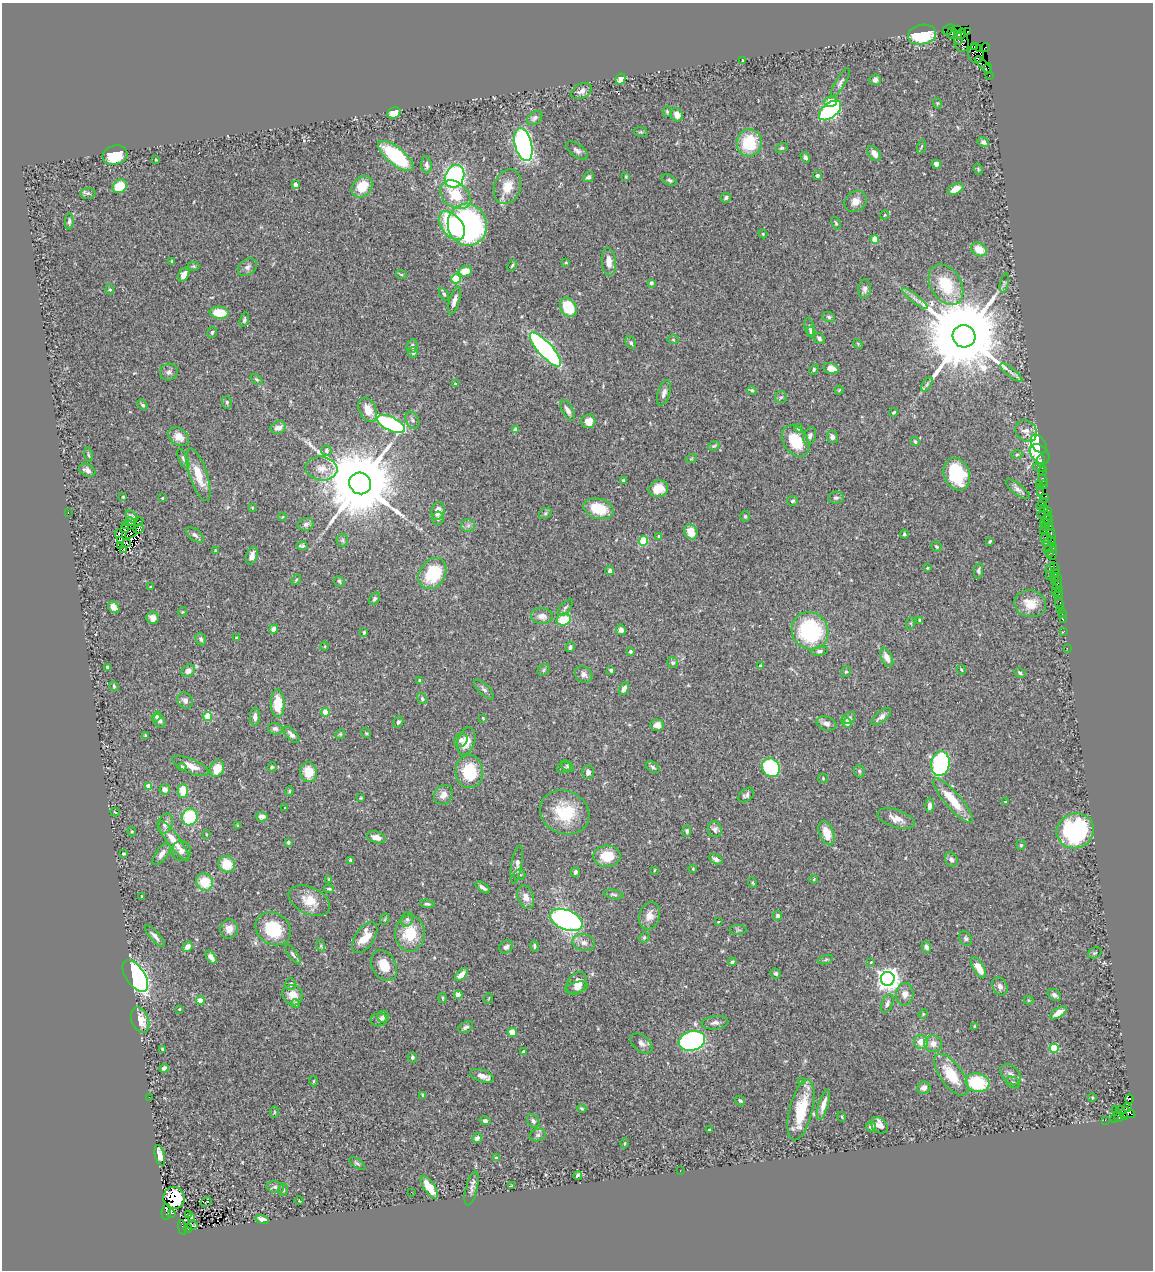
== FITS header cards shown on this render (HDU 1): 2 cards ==
NAXIS1  =                 1151
NAXIS2  =                 1268

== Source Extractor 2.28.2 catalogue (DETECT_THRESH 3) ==
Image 1151 x 1268 px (HDU 1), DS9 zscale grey, 1 PNG px = 1 image px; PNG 1155 x 1272 px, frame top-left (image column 1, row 1268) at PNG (2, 3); each listed source drawn as its Kron ellipse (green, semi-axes under 4 px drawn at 4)
Background 0.581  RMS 0.031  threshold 0.0943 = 3 sigma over >= 5 px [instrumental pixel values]
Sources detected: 468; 2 with non-positive FLUX_AUTO (blend fragments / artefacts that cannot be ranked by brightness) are neither listed nor drawn; the other 466 listed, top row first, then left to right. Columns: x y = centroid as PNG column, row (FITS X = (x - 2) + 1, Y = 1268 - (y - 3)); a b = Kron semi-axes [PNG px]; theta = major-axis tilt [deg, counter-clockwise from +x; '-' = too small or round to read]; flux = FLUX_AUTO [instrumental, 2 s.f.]
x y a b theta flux
948 29 6 3 45 77
958 30 3 2 - 12
967 31 3 3 - 53
952 34 6 5 - 290
961 34 6 3 64 320
922 35 14 10 10 95
958 38 6 3 -75 360
961 42 10 7 -81 210
974 47 3 2 - 21
979 48 3 3 - 110
985 48 5 3 - 32
976 54 9 7 -82 770
743 60 3 2 - 1.5
984 65 11 3 -47 17
988 68 5 3 - 35
989 75 2 2 - 6.4
620 79 6 4 62 13
875 80 6 5 - 7.4
840 83 16 5 59 7.4
581 91 11 7 28 9.8
830 102 6 5 - 27
937 103 5 3 - 1.8
830 110 13 7 38 370
667 111 5 4 - 2.7
394 113 7 5 27 31
677 115 7 6 - 17
535 118 8 6 38 8.8
641 132 7 4 -10 2.9
983 142 6 5 - 5.5
749 143 14 12 78 81
523 145 17 8 -77 400
921 146 7 3 71 2.5
782 148 6 4 25 3
577 150 12 6 -37 8.1
874 153 8 5 -52 13
115 155 12 9 16 67
396 156 21 8 -39 160
805 157 6 4 -57 4.4
156 160 4 3 - 1.7
936 164 4 4 - 8.6
427 165 8 5 -84 7.4
978 169 5 3 - 2.2
455 176 11 9 67 390
818 176 4 4 - 4.5
588 177 5 4 - 5.6
626 177 4 3 - 2.4
669 180 8 5 -30 4.5
295 184 4 3 - 13
120 186 8 6 37 48
362 187 12 9 49 45
507 187 18 13 69 33
956 189 8 5 25 24
88 193 7 5 5 4.3
455 195 17 12 -39 61
726 198 5 4 - 5.2
855 202 12 10 37 16
884 215 4 3 - 1.9
69 221 8 4 86 4.4
836 223 6 4 -69 2.9
467 225 21 19 -73 750
452 226 16 10 -51 110
763 234 5 3 - 1.9
875 240 4 4 - 48
979 249 8 6 -30 35
172 261 3 3 - 2.9
566 262 3 3 - 1.8
609 262 14 7 -86 20
512 265 6 3 62 2.4
193 266 6 4 -1 3
247 267 10 7 36 8.9
465 271 7 5 15 31
401 274 5 3 - 1.9
184 275 7 5 61 20
456 279 5 4 - 110
651 283 4 3 - 6.9
1004 283 9 4 78 4
946 285 22 15 -58 86
110 289 5 4 - 2.6
865 289 10 6 85 8
444 294 7 4 -59 3.8
915 299 15 4 -38 10
454 300 14 5 72 13
568 307 10 7 -60 73
219 313 9 6 -4 53
829 317 6 5 - 3.5
244 320 7 4 75 3.7
809 327 9 5 -80 6.4
212 332 6 4 74 3.7
811 332 5 3 - 3.6
964 336 11 11 - 40000
819 339 6 5 - 4.7
673 340 6 4 -2 2.5
631 343 7 5 -61 4.3
858 344 5 4 - 2.2
412 346 7 5 79 6.3
545 349 22 7 -48 580
413 352 5 4 - 5.4
831 368 7 5 -16 21
814 369 5 4 - 3.1
169 372 9 8 - 8
1011 373 14 4 -38 7.5
257 379 7 4 -37 3.4
455 384 3 3 - 1.8
927 384 8 4 55 3.8
752 390 5 4 - 3.1
839 390 4 4 - 1.9
664 393 13 6 72 11
781 397 6 6 - 3.8
227 402 6 5 - 4.7
143 405 6 4 -48 4
368 410 13 8 -65 29
568 410 11 5 -61 11
894 412 4 3 - 2.6
412 420 9 6 -61 5.8
588 421 7 7 - 19
391 424 15 7 -25 330
278 428 8 6 22 17
798 428 4 4 - 3.6
515 430 4 4 - 16
1026 431 12 9 -46 15
810 436 9 6 69 7.5
179 437 11 8 -36 20
832 437 6 5 - 7.4
796 441 17 12 -57 66
915 442 4 3 - 3.5
1039 444 10 6 -54 120
714 446 6 4 22 2.7
326 451 5 5 - 3.4
1017 454 5 3 - 2.6
1040 454 11 8 -46 89
88 455 7 3 -80 2.7
183 459 10 4 -65 4.9
691 459 5 3 - 2
1041 461 6 2 90 31
1040 467 7 3 -15 90
321 468 16 12 -7 22
87 470 8 6 -29 10
1042 472 2 2 - 21
957 474 17 12 -68 120
198 475 27 8 -71 43
623 480 4 3 - 2.7
1043 480 6 3 -69 69
360 483 11 10 - 34000
1044 484 4 3 - 10
1040 485 3 3 - 36
658 489 10 8 17 33
1018 489 14 5 -39 9.5
1040 492 3 3 - 51
123 497 3 3 - 1.9
162 498 2 2 - 1.9
836 498 8 6 3 5.6
1044 499 4 2 - 13
793 501 5 5 - 4
1042 504 6 2 55 42
252 508 4 4 - 2
1043 508 3 3 - 22
599 509 15 10 -16 58
438 511 9 6 72 23
1047 511 4 3 - 41
68 512 3 2 - 39
545 513 7 5 30 3.6
1045 515 7 4 -10 160
745 516 5 4 - 3.1
132 517 7 4 -52 5
282 517 4 3 - 1.8
438 518 7 6 - 5
1046 519 5 3 - 64
130 521 4 2 - 2.8
139 522 5 2 - 4.7
1045 523 5 2 - 50
1049 523 8 3 -76 92
306 524 8 6 16 6.7
126 525 3 2 - 1.7
468 525 7 6 - 6.1
1046 526 3 3 - 26
124 528 3 2 - 1.1
139 529 5 3 - 4.4
1043 530 2 2 - 21
691 532 8 6 -65 28
131 533 7 2 36 2.4
118 534 4 2 - 2.7
904 534 4 4 - 3.3
1051 534 13 3 -85 130
195 535 10 5 -37 6.9
659 536 4 4 - 5.8
1046 538 6 3 17 180
120 540 3 2 - 3.4
342 540 6 6 - 4.3
643 541 5 4 - 79
990 541 4 3 - 3.7
1049 542 7 3 9 81
126 543 4 2 - 2.4
120 546 3 2 - 3.1
302 546 5 3 - 4.6
936 546 5 4 - 3.1
1050 548 7 3 29 60
123 550 3 3 - 3.8
215 551 3 3 - 1.7
1053 552 8 3 82 88
1049 554 2 2 - 9.3
252 556 9 5 71 11
927 568 3 3 - 2
1050 568 6 3 45 110
1055 568 6 3 -64 75
610 571 4 4 - 5.2
978 571 8 4 82 4.3
432 574 16 12 56 100
1050 575 2 2 - 19
1055 576 6 3 76 91
296 580 5 4 - 2.5
339 581 5 5 - 3.6
1054 581 3 3 - 38
1058 583 8 4 74 90
150 587 3 2 - 2
1059 590 2 2 - 20
1055 591 3 2 - 220
1059 595 5 3 - 39
374 599 7 4 59 5.4
1059 602 6 4 -77 21
1030 604 16 13 -12 37
114 607 6 5 - 16
565 608 10 5 48 5
1061 609 3 3 - 49
182 612 5 3 - 1.9
1062 614 2 2 - 8.7
542 616 11 8 -8 13
153 618 6 6 - 12
564 620 7 6 - 50
920 620 4 3 - 2.6
1063 620 3 2 - 23
911 623 6 4 72 2.6
274 629 4 4 - 32
621 630 5 5 - 7.3
810 631 19 18 - 210
1064 631 3 2 - 6.9
364 633 4 3 - 3
237 638 4 3 - 2.3
201 639 6 5 - 5.6
325 646 5 3 - 1.8
570 647 5 4 - 5.7
1067 648 2 2 - 12
630 651 4 4 - 5.1
820 651 8 4 9 4.8
887 657 10 5 -64 15
673 663 6 5 - 4.3
760 666 4 3 - 5.3
107 667 4 3 - 3.2
544 670 6 5 - 3.5
611 670 3 3 - 3.3
961 670 5 3 - 1.9
188 671 7 5 33 12
846 672 6 4 65 3
1020 673 6 4 -29 3.3
584 674 9 7 -38 8.7
419 681 4 3 - 2.1
114 686 5 4 - 2.7
484 689 13 5 -46 6.5
624 689 7 4 64 10
422 699 6 4 -57 3.9
185 700 9 7 -55 8.7
278 704 14 7 -89 50
325 712 4 4 - 50
156 717 5 4 - 3.5
208 717 4 4 - 66
255 717 9 5 88 9.4
881 717 12 5 38 9.9
483 718 4 3 - 2
849 718 8 5 29 5.3
159 721 7 5 -61 7.5
398 722 6 4 55 5.2
847 723 5 4 - 18
826 724 10 7 -18 9.8
657 725 7 6 - 12
275 729 7 5 -15 5.7
366 733 5 4 - 2.5
340 734 5 4 - 2.7
145 735 3 2 - 1.6
291 735 10 5 -46 9.9
461 740 7 6 - 6.2
466 741 14 8 72 28
940 764 12 9 81 330
191 766 20 7 -22 21
567 766 7 5 -39 3.6
182 767 4 4 - 3.1
272 767 4 4 - 2.9
564 767 7 5 19 4.3
653 767 7 5 -35 4.5
771 768 10 8 -49 210
217 769 9 6 68 34
859 771 6 5 - 3.6
309 772 10 8 -79 41
469 772 16 13 -85 83
588 772 7 6 - 9.2
823 778 5 5 - 2.5
149 786 4 4 - 44
165 789 5 5 - 12
183 791 7 5 89 40
289 791 5 3 - 2.7
443 795 10 9 - 14
746 795 9 6 41 6.1
361 798 3 2 - 1.9
953 801 29 8 -49 57
1005 802 3 2 - 1.4
930 806 7 4 -90 11
285 808 3 2 - 1.5
115 812 4 2 - 1.5
565 812 25 21 -23 88
190 817 8 7 - 120
262 817 6 4 -2 9.2
896 819 19 9 -18 20
165 824 10 7 67 13
237 825 3 3 - 1.8
715 829 8 7 - 7
687 831 5 4 - 5.6
1075 831 19 17 25 240
132 832 5 4 - 2.7
826 833 13 7 -70 34
206 834 4 2 - 1.6
376 837 9 5 -15 15
173 840 24 6 -53 32
288 842 4 4 - 3.5
1021 845 4 4 - 2.8
181 851 10 9 - 11
123 854 3 2 - 2.2
162 854 13 6 53 12
607 856 14 10 2 49
716 859 7 4 -31 7.8
350 860 4 3 - 3.2
951 860 7 6 - 7.9
227 864 8 8 - 41
517 864 19 5 81 14
693 869 4 3 - 1.9
654 870 4 2 - 1.5
575 872 5 4 - 5.2
520 875 6 5 - 3.8
329 879 4 3 - 2.8
814 879 4 3 - 1.9
205 882 9 8 - 51
753 883 5 3 - 1.7
483 887 8 4 -36 7.3
329 889 5 3 - 2.9
613 894 10 4 -10 4.6
142 896 4 3 - 1.7
526 897 12 8 -71 14
309 901 22 13 -26 39
427 904 7 4 -6 3.8
650 916 14 10 71 19
778 916 5 4 - 6.1
385 919 6 3 71 2.3
407 919 7 5 74 5.5
566 920 17 9 -22 500
718 922 4 2 - 1.3
229 929 9 8 - 17
273 929 18 15 -36 95
738 930 8 5 0 3.9
410 933 18 15 90 67
155 936 14 4 -48 9
644 937 5 4 - 3.3
365 938 18 9 55 41
966 938 8 5 -57 5.1
584 943 11 8 -12 12
321 946 6 3 -73 2.5
534 946 5 3 - 3.2
187 947 5 4 - 12
506 947 7 6 - 5.5
926 947 6 4 -67 6.5
1095 953 7 5 20 3.3
293 954 12 4 -55 5.3
211 957 7 4 -54 12
826 959 8 3 19 3.4
732 962 4 3 - 5.4
871 962 4 3 - 2
384 965 16 11 -61 34
978 968 11 5 -60 34
776 973 5 5 - 4.8
461 974 8 4 45 17
135 976 18 9 -56 580
888 979 7 7 - 1600
577 983 12 9 56 20
291 984 6 5 - 5.5
1000 986 9 7 -61 9
576 988 12 5 13 9.5
905 994 11 9 86 14
293 995 10 9 - 23
458 995 4 4 - 28
1054 995 7 5 -35 5.6
443 998 5 3 - 2.4
489 998 5 3 - 1.9
200 1000 4 4 - 22
1028 1000 5 4 - 2.6
295 1004 4 4 - 3.4
887 1004 10 5 67 7
179 1009 3 3 - 1.5
1058 1013 9 4 34 15
923 1014 5 3 - 2
383 1017 6 6 - 6.7
140 1020 13 8 -69 32
379 1020 8 6 5 9.8
715 1023 13 6 6 9.5
974 1026 3 2 - 1.4
466 1027 8 5 30 6.4
512 1032 5 4 - 22
692 1041 13 9 15 580
921 1042 7 7 - 22
641 1043 12 8 -40 10
933 1044 9 8 - 14
1054 1048 4 4 - 99
163 1049 3 3 - 3.8
523 1052 3 3 - 2.8
412 1057 5 4 - 4.1
164 1068 4 4 - 7.5
1011 1074 12 8 -45 11
951 1075 25 11 -54 63
482 1076 12 6 -17 14
314 1081 5 3 - 2.1
801 1082 4 4 - 2.7
1013 1082 7 5 -27 4.6
978 1083 12 9 -15 100
924 1088 7 6 - 11
423 1095 4 3 - 4.1
149 1097 2 2 - 1.1
1092 1097 4 3 - 1.9
1129 1099 5 4 - 110
740 1101 5 4 - 3.3
823 1105 15 4 74 18
582 1108 5 3 - 2.9
1127 1108 5 3 - 110
1115 1109 2 2 - 12
801 1110 31 11 76 91
274 1112 5 3 - 2
1126 1112 10 5 -22 550
1119 1116 6 5 - 95
842 1117 5 3 - 1.9
1124 1117 3 3 - 53
1114 1118 3 2 - 29
1105 1120 2 2 - 9.9
485 1121 5 4 - 4.2
533 1121 7 5 -53 5.6
879 1125 9 7 -40 15
871 1127 5 5 - 8.2
709 1130 3 2 - 2.1
538 1135 8 6 15 6
477 1138 5 4 - 7.7
625 1143 5 3 - 1.9
160 1155 10 5 -76 22
496 1158 3 3 - 3.7
357 1163 9 4 -33 4.3
680 1171 2 2 - 1.6
578 1175 4 3 - 5.1
511 1186 3 2 - 1.4
275 1187 8 5 -12 6.5
429 1187 13 5 -57 36
472 1188 17 5 75 8.9
283 1190 6 5 - 4.1
411 1192 2 2 - 1.3
174 1198 11 10 - 89
299 1201 4 3 - 1.4
206 1202 6 3 31 51
166 1212 8 5 87 350
172 1213 2 2 - 37
189 1214 3 3 - 2.3
191 1217 3 3 - 0.91
262 1219 6 4 -17 14
193 1225 5 2 - 1.8
182 1227 7 4 -79 240
188 1228 4 3 - 74
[2 non-positive-flux detections neither listed nor drawn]